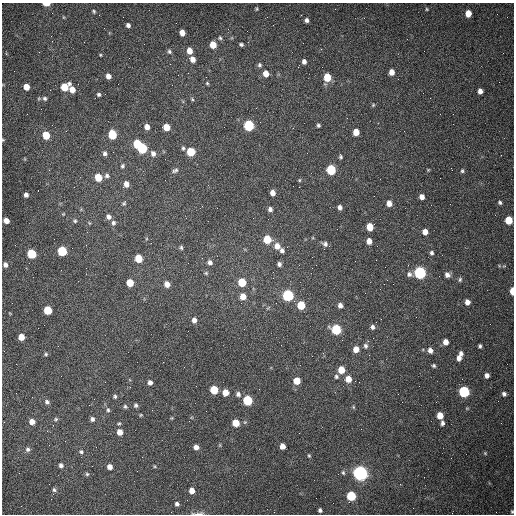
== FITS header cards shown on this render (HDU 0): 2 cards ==
NAXIS1  =                  512 /fastest changing axis
NAXIS2  =                  512 /next to fastest changing axis

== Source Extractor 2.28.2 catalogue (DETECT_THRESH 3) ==
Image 512 x 512 px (HDU 0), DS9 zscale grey, 1 PNG px = 1 image px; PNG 516 x 516 px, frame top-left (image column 1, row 512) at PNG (2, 3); no overlay
Background 1480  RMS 22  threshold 66.3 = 3 sigma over >= 5 px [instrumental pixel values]
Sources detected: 177; all 177 listed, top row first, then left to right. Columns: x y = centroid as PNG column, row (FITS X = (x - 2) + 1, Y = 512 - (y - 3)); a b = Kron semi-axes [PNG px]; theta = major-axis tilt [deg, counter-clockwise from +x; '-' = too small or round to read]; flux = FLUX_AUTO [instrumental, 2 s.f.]
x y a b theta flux
46 4 6 3 -1 18000
257 9 5 3 - 1800
427 9 4 4 - 1400
94 11 5 4 - 2000
468 13 5 5 - 18000
301 15 2 2 - 680
63 17 5 3 - 1300
307 20 4 4 - 4500
128 25 4 4 - 4600
182 33 5 5 - 11000
51 36 2 2 - 1300
220 38 6 5 - 2500
241 44 4 3 - 2900
213 45 5 5 - 22000
321 49 3 3 - 890
169 51 6 5 - 3000
190 51 6 5 - 14000
100 55 3 3 - 1300
193 59 6 5 - 10000
304 62 5 5 - 5200
259 65 6 6 - 3100
392 72 6 5 - 12000
266 74 6 5 - 13000
108 76 5 4 - 8400
327 77 6 5 - 40000
207 83 4 4 - 1700
26 87 5 5 - 13000
64 87 7 5 40 35000
72 89 6 5 - 14000
480 91 5 4 - 6700
99 94 4 4 - 2800
105 94 2 2 - 690
39 98 6 3 19 1700
45 98 6 5 - 2800
192 99 5 3 - 1700
373 105 6 5 - 2100
249 125 6 5 - 150000
318 125 4 4 - 2700
147 127 5 4 - 10000
166 127 5 5 - 23000
293 128 2 2 - 880
356 132 5 5 - 20000
46 135 6 5 - 32000
112 135 6 5 - 66000
3 140 4 3 - 1300
137 144 6 5 - 44000
142 148 6 5 - 110000
183 148 5 4 - 2500
191 152 6 5 - 50000
105 153 5 5 - 4400
153 153 7 6 - 6200
501 155 2 2 - 750
340 157 5 4 - 2400
122 166 6 5 - 2900
175 170 8 5 27 3600
331 170 6 5 - 110000
428 170 4 3 - 1400
462 171 5 5 - 2400
107 176 6 6 - 3800
98 177 6 5 - 32000
299 180 5 4 - 1600
126 184 6 5 - 9800
299 187 2 2 - 1000
272 193 5 4 - 8800
26 195 4 4 - 5200
422 197 5 4 - 8800
500 202 4 4 - 2700
124 203 7 5 54 2400
389 203 5 5 - 11000
340 207 5 4 - 5200
270 209 5 5 - 5300
63 214 5 4 - 1400
109 217 7 6 - 6200
509 220 6 5 - 39000
6 221 5 4 - 10000
75 221 6 5 - 2600
89 223 5 3 - 1400
113 223 7 6 - 4000
370 227 6 5 - 26000
425 232 5 5 - 10000
267 239 6 5 - 43000
369 241 5 5 - 11000
325 244 7 6 - 4700
277 246 7 6 - 13000
181 247 5 4 - 2500
282 250 6 5 - 5000
62 251 6 5 - 98000
431 253 6 5 - 3300
32 254 6 5 - 83000
138 258 6 5 - 36000
210 262 6 5 - 5200
279 264 5 4 - 4200
5 265 7 5 -73 5400
505 266 5 4 - 1700
312 268 2 2 - 740
206 273 5 5 - 1800
420 273 6 6 - 280000
409 274 8 7 - 5300
447 275 6 6 - 6600
273 278 2 2 - 710
460 280 6 5 - 2900
242 282 6 5 - 41000
130 283 5 5 - 31000
167 284 5 5 - 11000
512 291 6 3 89 21000
288 295 6 6 - 200000
243 296 6 6 - 16000
467 302 5 5 - 8800
276 303 3 2 - 1100
301 305 6 5 - 50000
340 305 5 5 - 6500
48 310 6 5 - 54000
381 319 2 2 - 1000
194 320 6 5 - 7300
372 327 5 4 - 4600
336 329 6 6 - 110000
21 337 5 5 - 17000
445 342 5 5 - 11000
365 346 7 6 - 4000
480 346 4 3 - 2900
356 349 6 5 - 15000
430 350 6 5 - 7700
461 353 6 5 - 5000
46 354 5 5 - 2400
459 358 6 5 - 7800
434 366 5 4 - 2400
341 370 6 5 - 26000
487 375 5 5 - 7100
336 376 5 5 - 3100
348 379 6 5 - 17000
297 381 6 5 - 21000
150 382 5 4 - 5800
214 390 6 5 - 49000
225 392 5 5 - 17000
464 392 6 6 - 170000
238 394 7 6 - 4900
504 394 5 5 - 4200
115 396 5 4 - 2600
94 399 2 2 - 600
247 400 6 5 - 100000
47 402 7 6 - 4300
136 405 6 5 - 2900
125 406 6 5 - 2600
353 407 6 4 -89 1700
108 410 7 5 -76 2800
141 415 4 3 - 1500
440 415 5 5 - 20000
172 418 5 3 - 1400
56 419 6 5 - 2400
92 419 5 5 - 4200
189 421 2 2 - 670
32 422 5 5 - 11000
119 423 6 4 28 2000
236 423 5 5 - 29000
442 423 5 4 - 4300
120 432 5 5 - 13000
282 446 5 4 - 13000
196 447 5 5 - 8200
28 449 6 6 - 4200
81 452 6 6 - 3300
485 453 5 5 - 1700
309 456 5 4 - 1800
61 465 5 5 - 4400
154 466 5 3 - 1400
110 467 5 5 - 8100
343 472 6 4 -74 2500
360 473 6 6 - 720000
87 474 5 5 - 2300
400 484 3 2 - 900
54 490 5 4 - 2800
192 491 5 5 - 13000
351 496 6 5 - 91000
316 498 2 2 - 3200
177 504 5 4 - 4200
320 510 4 4 - 3100
512 512 5 4 - 2200
199 514 15 4 6 5400
At the frame edge (FLAGS 8, measured only in part): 5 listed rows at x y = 46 4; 3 140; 512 291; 512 512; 199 514